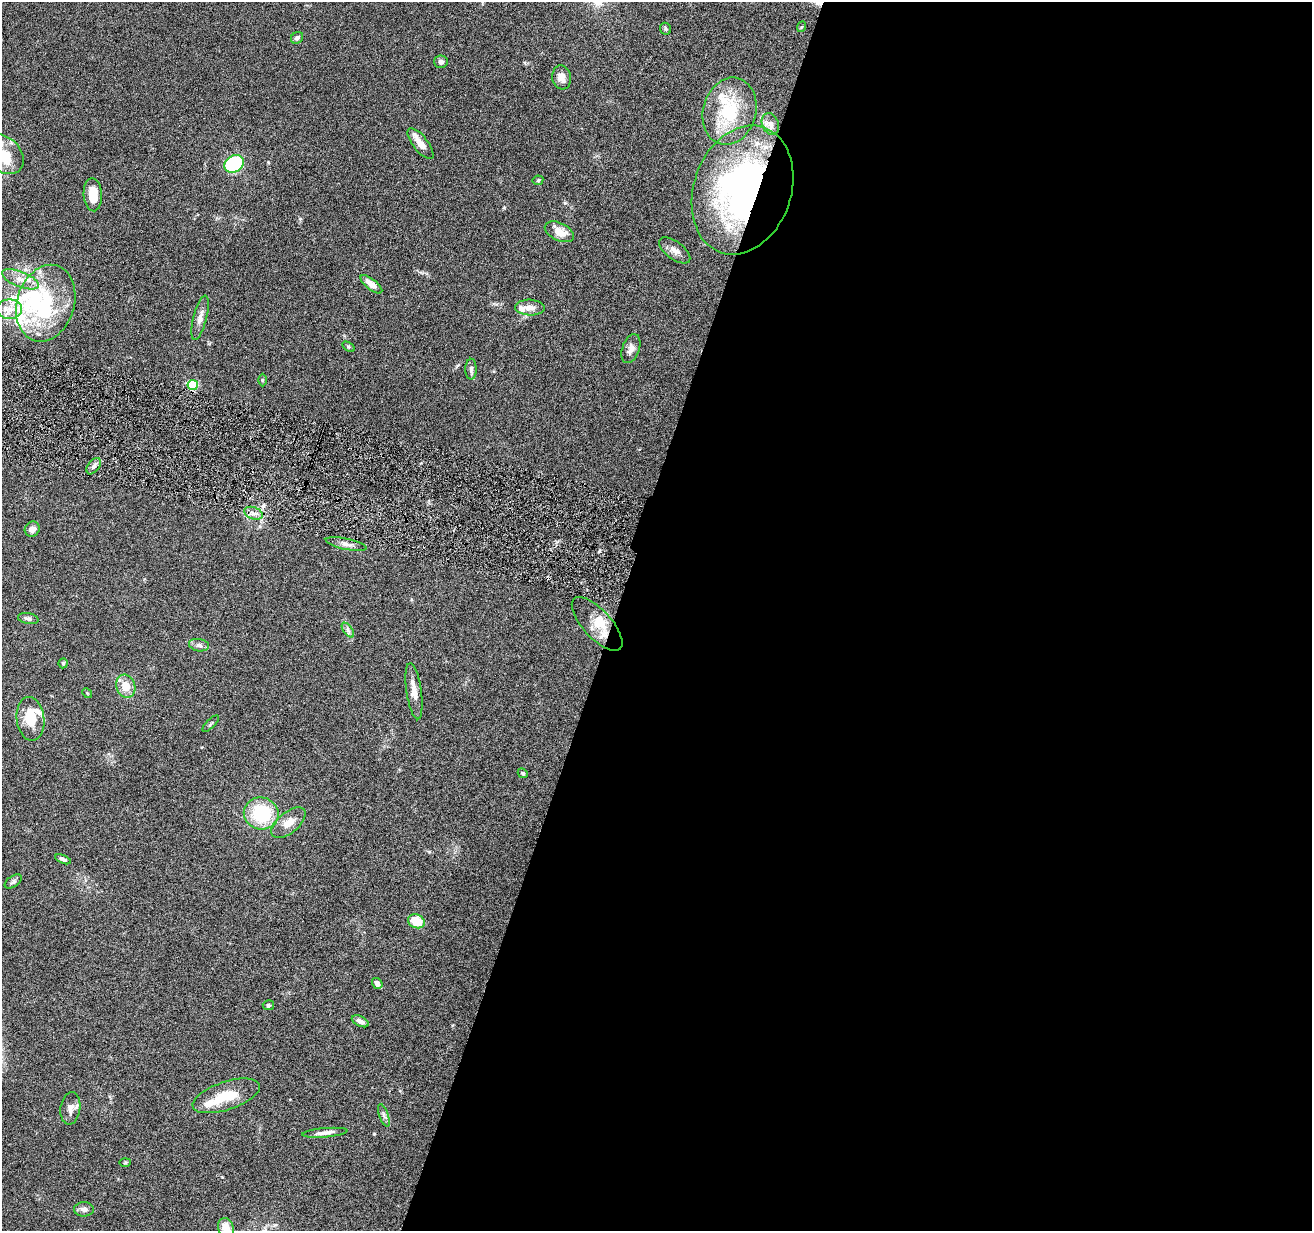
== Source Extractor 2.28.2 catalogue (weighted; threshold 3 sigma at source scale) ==
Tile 12 of 4 x 4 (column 4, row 3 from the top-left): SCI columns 3935-5244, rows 1483-2711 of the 5244 x 5296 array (HDU 1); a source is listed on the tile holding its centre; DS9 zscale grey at full resolution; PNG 1314 x 1233 px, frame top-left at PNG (2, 2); each listed source drawn as its Kron ellipse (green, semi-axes under 4 px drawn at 4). Shown black and unused: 53% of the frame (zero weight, under 4 of 8 exposures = <1% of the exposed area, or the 3 px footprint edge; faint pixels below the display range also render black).
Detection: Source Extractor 2.28.2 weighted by HDU 2 'WHT'; one run over the whole footprint, this tile lists its part. Background 0.0779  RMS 0.0044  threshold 0.0181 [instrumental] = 3 sigma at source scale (4.09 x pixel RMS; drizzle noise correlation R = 1.36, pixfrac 0.8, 0.05/0.05 arcsec/px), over >= 5 px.
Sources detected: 70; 5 inside a brighter object's white glare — neither listed nor drawn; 9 inside a brighter listed object's ellipse — not listed separately; the other 56 listed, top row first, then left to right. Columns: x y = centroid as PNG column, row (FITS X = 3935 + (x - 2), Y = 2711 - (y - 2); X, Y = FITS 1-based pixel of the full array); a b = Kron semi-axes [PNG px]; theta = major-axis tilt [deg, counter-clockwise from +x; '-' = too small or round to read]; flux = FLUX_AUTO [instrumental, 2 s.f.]
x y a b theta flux
801 27 5 3 - 0.38
665 29 6 5 - 0.69
297 38 6 5 - 1.1
441 62 6 6 - 1.1
562 77 12 9 -82 3
729 111 34 26 75 23
770 124 11 8 -67 2
420 144 19 7 -52 3.9
4 154 22 17 -45 12
234 164 10 8 34 46
538 180 5 5 - 0.5
742 190 66 48 71 140
93 195 16 9 -86 6.4
559 232 16 8 -25 5.8
675 250 18 9 -37 2.9
20 279 19 7 -22 4.3
371 284 13 5 -39 3.1
46 303 39 28 73 33
530 308 14 8 -2 3
9 309 12 9 0 4.2
200 318 23 6 76 2.9
349 347 7 4 -32 0.56
631 349 15 8 71 2.4
471 369 10 5 -90 1.2
262 380 6 4 90 0.45
193 385 5 5 - 29
94 466 9 5 53 1.3
253 513 9 6 -20 2
32 529 8 7 - 1.9
346 544 21 5 -12 2.1
28 619 10 5 -10 1.2
597 624 34 14 -48 8.6
348 630 8 4 -54 1.1
199 645 10 6 -9 1.4
63 663 5 4 - 0.58
126 686 12 9 -71 5.9
414 691 28 7 -82 4.5
87 693 5 4 - 0.48
31 719 22 14 -83 11
211 724 11 3 45 0.58
523 773 5 4 - 0.55
261 813 17 16 - 23
288 823 20 10 39 4.3
63 859 8 4 -22 0.98
13 881 10 5 33 0.93
416 921 8 6 -20 8.3
377 983 6 4 -54 1.9
268 1005 6 5 - 0.68
360 1021 9 5 -27 1.7
226 1096 35 14 18 11
70 1108 16 10 82 2.8
384 1115 12 4 -70 1.2
325 1133 23 4 5 2.2
125 1162 6 4 2 0.42
84 1209 10 7 -1 1.8
226 1228 10 7 -68 5.4
Overlapping masked pixels (flux is a lower limit): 2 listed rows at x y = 742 190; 597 624
Isophote crosses this tile's border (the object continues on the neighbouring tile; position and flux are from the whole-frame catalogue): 2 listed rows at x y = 4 154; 226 1228